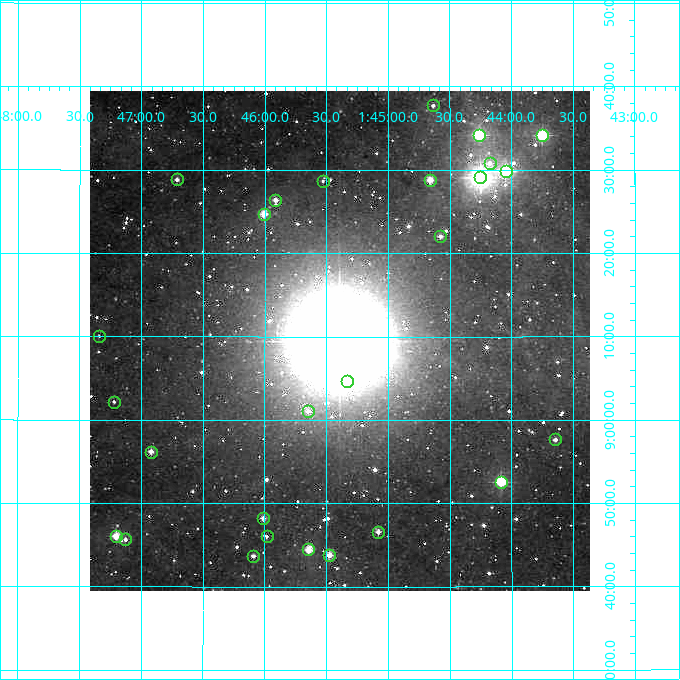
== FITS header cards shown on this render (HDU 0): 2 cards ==
NAXIS1  =                  500
NAXIS2  =                  500

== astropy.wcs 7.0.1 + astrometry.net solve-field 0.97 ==
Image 500 x 500 px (HDU 0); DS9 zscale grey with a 90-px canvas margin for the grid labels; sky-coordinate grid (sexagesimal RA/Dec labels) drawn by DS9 from the SOLVED WCS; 27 Tycho-2 reference stars matched to detected sources circled (green)
Header WCS: none
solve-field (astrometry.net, Tycho-2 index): SOLVED blind (the file carries no WCS)
Solved WCS: RA---TAN-SIP/DEC--TAN-SIP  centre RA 01:45:24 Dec +09:10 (26.35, +9.16 deg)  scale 7.2 arcsec/px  FOV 60.0' x 60.0'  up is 0 deg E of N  parity normal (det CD < 0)
(file carries no celestial WCS; the grid is the blind solution)
Tycho-2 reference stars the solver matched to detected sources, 27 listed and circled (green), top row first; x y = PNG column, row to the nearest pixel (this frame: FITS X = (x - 90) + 1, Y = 500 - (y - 91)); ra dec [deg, ICRS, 3 dp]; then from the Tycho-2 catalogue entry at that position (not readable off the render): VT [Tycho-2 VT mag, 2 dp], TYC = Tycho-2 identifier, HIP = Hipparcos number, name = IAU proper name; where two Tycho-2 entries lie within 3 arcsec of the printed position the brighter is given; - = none
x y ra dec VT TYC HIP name
433 105 26.158 +9.629 11.60 622-8-1 - -
479 135 26.066 +9.570 8.71 622-475-1 8113 -
542 135 25.937 +9.569 8.64 622-853-1 8078 -
490 163 26.044 +9.513 11.37 622-656-1 - -
506 171 26.011 +9.497 8.39 622-473-1 8100 -
480 177 26.063 +9.485 8.01 622-1312-1 8110 -
177 179 26.678 +9.480 11.46 622-482-1 - -
430 180 26.165 +9.480 10.20 622-270-1 - -
323 181 26.382 +9.478 12.32 622-546-1 - -
275 200 26.478 +9.440 11.02 622-259-1 - -
264 214 26.502 +9.412 10.15 622-295-1 - -
440 236 26.144 +9.367 11.42 622-805-1 - -
99 336 26.835 +9.168 12.64 622-547-1 - -
347 381 26.332 +9.078 10.93 622-657-1 - -
114 402 26.805 +9.036 12.64 622-1146-1 - -
308 411 26.412 +9.017 11.28 622-471-1 - -
555 439 25.911 +8.961 11.25 622-821-1 - -
151 452 26.730 +8.936 10.60 622-461-1 - -
501 482 26.021 +8.876 8.70 622-968-1 - -
263 518 26.503 +8.804 11.03 622-670-1 - -
378 532 26.270 +8.777 10.90 622-774-1 - -
116 536 26.800 +8.767 9.81 622-827-1 - -
267 536 26.495 +8.768 12.15 622-691-1 - -
125 539 26.782 +8.761 11.91 622-1269-1 - -
308 549 26.411 +8.741 9.91 622-986-1 - -
329 555 26.368 +8.730 10.16 622-558-1 - -
253 556 26.523 +8.728 11.17 622-1294-1 - -